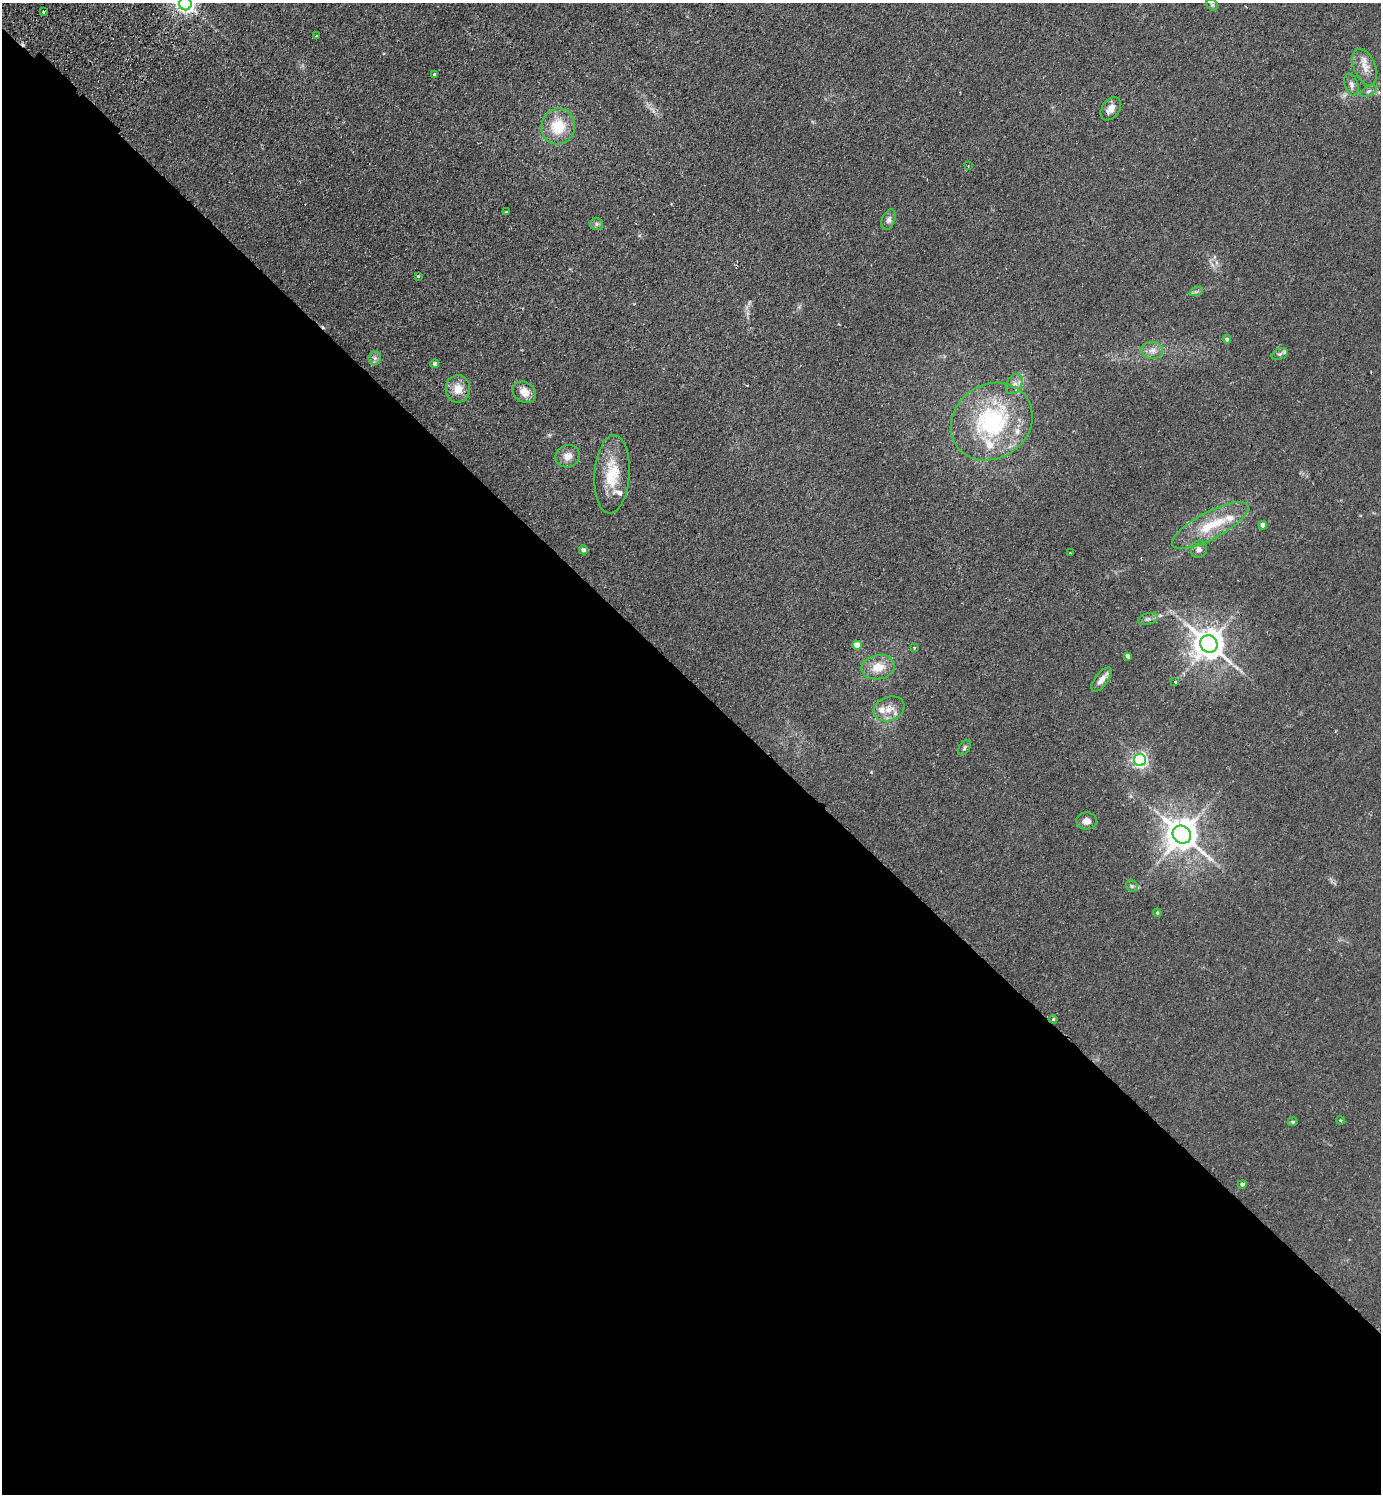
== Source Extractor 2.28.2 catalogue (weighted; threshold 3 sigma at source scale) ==
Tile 14 of 4 x 4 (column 2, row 4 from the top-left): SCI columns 1722-3100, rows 41-1532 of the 6059 x 6046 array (HDU 1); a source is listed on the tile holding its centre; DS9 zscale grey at full resolution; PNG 1383 x 1496 px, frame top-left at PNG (2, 3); each listed source drawn as its Kron ellipse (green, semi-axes under 4 px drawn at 4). Shown black and unused: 55% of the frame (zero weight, under 2 of 3 exposures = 3% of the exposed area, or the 3 px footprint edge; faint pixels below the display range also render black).
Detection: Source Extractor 2.28.2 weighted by HDU 2 'WHT'; one run over the whole footprint, this tile lists its part. Background 0.0273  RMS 0.0043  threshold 0.0193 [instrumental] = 3 sigma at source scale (4.5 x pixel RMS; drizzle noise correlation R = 1.50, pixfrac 1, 0.05/0.05 arcsec/px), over >= 5 px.
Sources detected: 57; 1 cosmic-ray / hot-pixel residue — neither listed nor drawn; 5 inside a brighter listed object's ellipse — not listed separately; the other 51 listed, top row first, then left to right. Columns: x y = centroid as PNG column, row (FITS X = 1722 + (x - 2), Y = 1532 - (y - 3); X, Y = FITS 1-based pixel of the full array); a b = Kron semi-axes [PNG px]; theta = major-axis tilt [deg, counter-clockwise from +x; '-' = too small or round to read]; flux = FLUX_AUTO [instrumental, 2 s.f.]
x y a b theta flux
185 4 6 6 - 230
1212 5 6 5 - 0.67
43 12 3 3 - 0.78
316 36 3 3 - 0.86
1365 67 19 10 -68 4.5
434 75 3 3 - 0.89
1351 85 11 6 -71 1.7
1368 91 9 4 27 0.97
1111 109 13 8 55 3.2
558 126 18 17 - 12
968 166 2 2 - 0.32
506 212 4 2 - 0.32
889 220 10 6 69 1.6
597 224 6 5 - 0.94
418 276 4 3 - 0.34
1196 292 7 4 18 0.78
1227 339 4 4 - 1.1
1152 350 11 8 -8 2.4
1280 354 8 5 25 1.1
375 358 7 6 - 1.2
435 364 4 4 - 1.3
1014 384 11 7 60 2.3
458 389 13 12 - 5.1
524 392 12 10 -34 4.4
992 422 43 37 35 52
568 456 12 11 - 3.5
612 474 39 17 86 15
1210 525 42 13 28 14
1263 525 4 4 - 1.9
1199 549 9 8 - 1.7
583 550 4 4 - 1.6
1070 553 3 3 - 0.67
1148 619 10 5 15 1.3
1209 644 9 8 - 710
857 645 4 4 - 4.6
914 648 3 3 - 0.57
1128 656 4 4 - 1.4
878 667 17 12 10 6.6
1102 680 14 6 51 2.7
1175 682 4 3 - 10
889 709 16 12 22 4.7
965 747 8 5 57 0.81
1140 760 6 6 - 110
1087 821 10 8 2 2.8
1182 835 9 8 - 790
1132 886 6 5 - 0.85
1157 913 4 4 - 0.45
1053 1019 4 3 - 0.5
1340 1120 4 3 - 0.37
1293 1122 5 4 - 0.55
1242 1184 4 4 - 0.87
Isophote crosses this tile's border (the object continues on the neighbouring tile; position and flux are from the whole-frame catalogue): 1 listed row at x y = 185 4